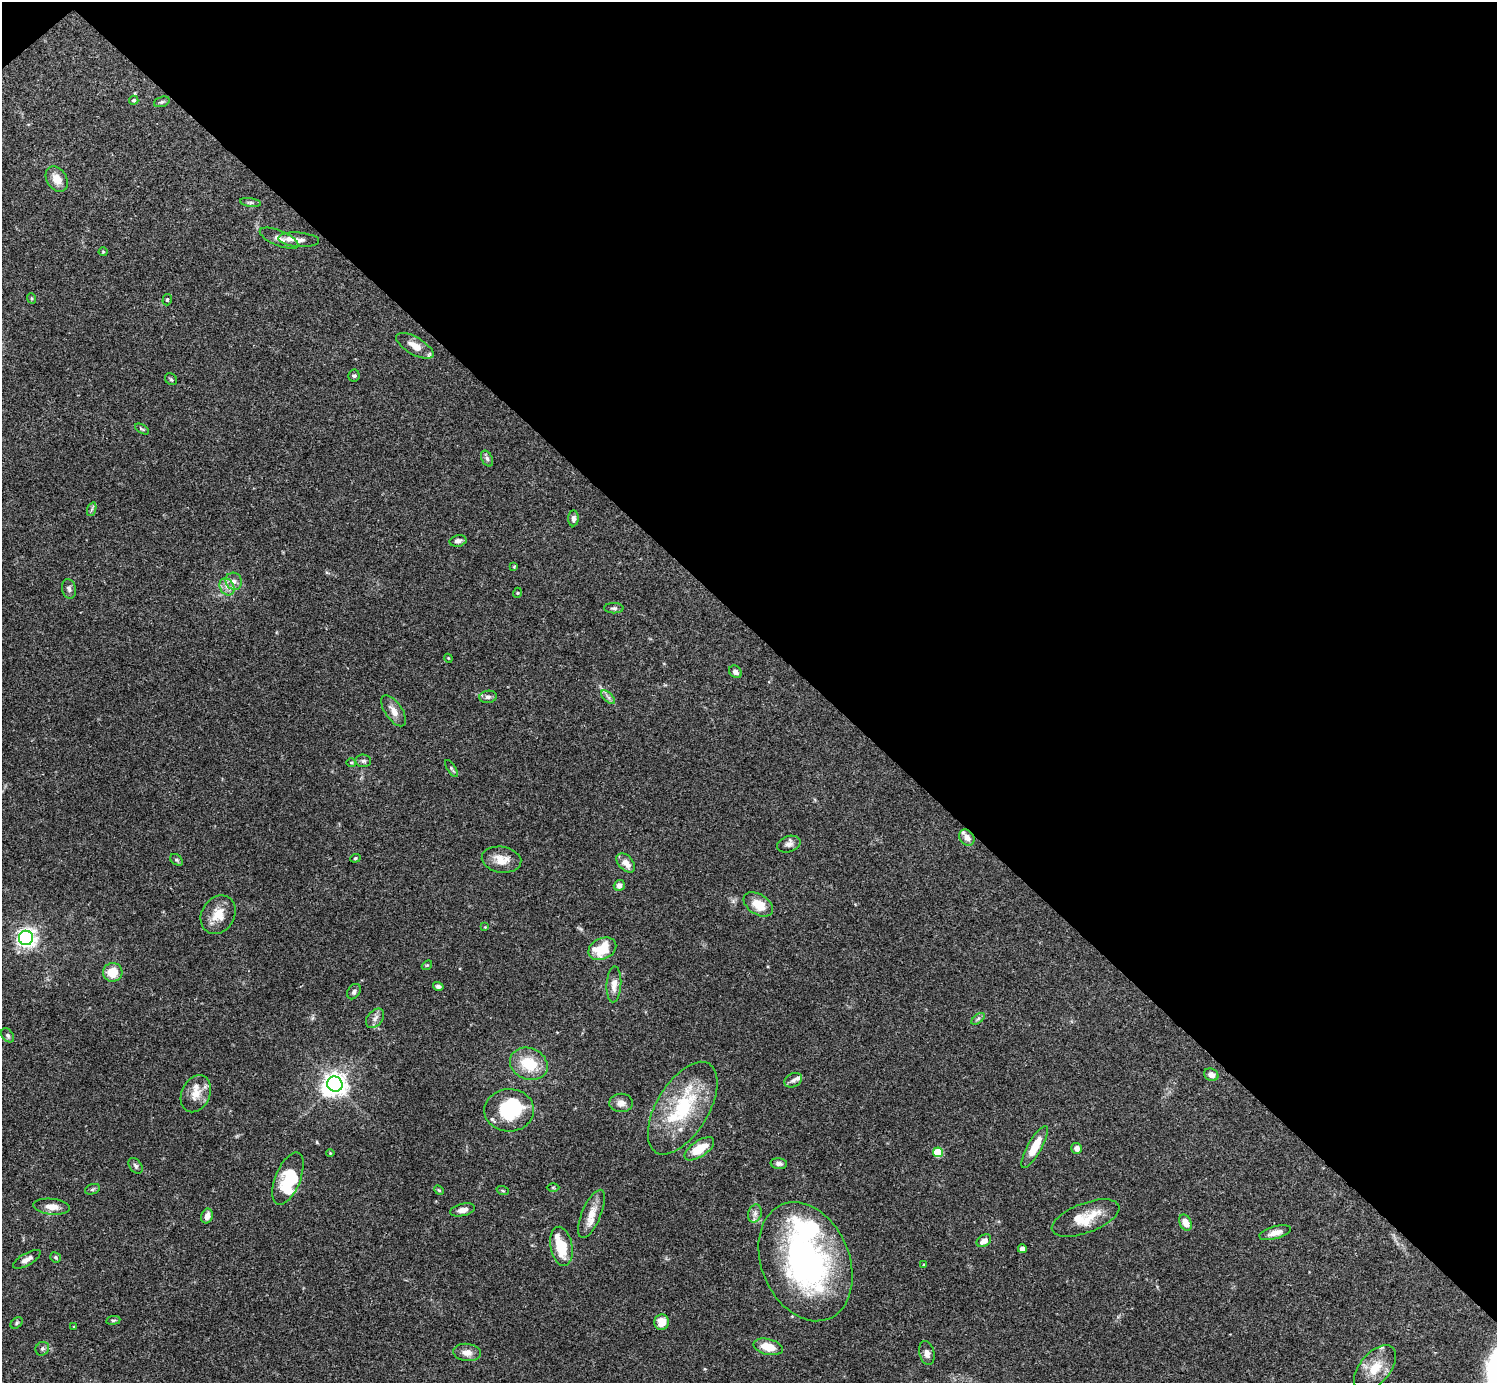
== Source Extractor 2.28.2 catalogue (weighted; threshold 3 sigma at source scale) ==
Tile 3 of 4 x 4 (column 3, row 1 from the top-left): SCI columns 2990-4484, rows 4302-5682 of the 5982 x 5981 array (HDU 1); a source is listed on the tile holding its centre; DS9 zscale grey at full resolution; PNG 1499 x 1385 px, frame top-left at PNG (2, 2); each listed source drawn as its Kron ellipse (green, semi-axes under 4 px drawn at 4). Shown black and unused: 46% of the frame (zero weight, under 3 of 4 exposures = <1% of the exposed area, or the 3 px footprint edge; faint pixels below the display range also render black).
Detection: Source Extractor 2.28.2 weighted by HDU 2 'WHT'; one run over the whole footprint, this tile lists its part. Background 0.0692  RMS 0.0032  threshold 0.0144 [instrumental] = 3 sigma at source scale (4.5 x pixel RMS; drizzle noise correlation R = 1.50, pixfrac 1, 0.05/0.05 arcsec/px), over >= 5 px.
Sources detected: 107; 4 inside a brighter object's white glare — neither listed nor drawn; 8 inside a brighter listed object's ellipse — not listed separately; the other 95 listed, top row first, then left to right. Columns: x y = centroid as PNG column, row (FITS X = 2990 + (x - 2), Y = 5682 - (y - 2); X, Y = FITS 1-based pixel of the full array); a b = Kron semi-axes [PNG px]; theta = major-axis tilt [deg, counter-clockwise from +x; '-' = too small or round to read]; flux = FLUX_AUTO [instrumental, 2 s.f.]
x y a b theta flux
134 100 4 4 - 0.58
162 102 8 5 19 0.59
57 179 14 10 -59 3.6
250 202 10 4 -9 0.71
279 238 20 7 -22 2
299 240 20 7 -5 1.8
103 252 4 4 - 0.29
31 298 5 3 - 0.28
167 300 6 4 74 0.42
415 346 21 8 -30 4
354 376 6 5 - 0.58
171 379 6 5 - 0.5
142 429 8 3 -32 0.41
487 459 8 5 -63 0.82
92 509 7 4 71 0.67
573 518 8 5 86 1.2
458 541 8 5 12 1.3
514 567 4 4 - 0.29
234 581 9 8 - 1.6
227 587 9 7 -61 1.7
69 589 10 7 -77 1
517 593 5 3 - 0.29
614 608 10 5 -1 0.73
448 658 4 3 - 0.26
735 672 7 5 -44 1.3
488 697 8 6 7 0.97
608 697 9 4 -45 0.82
394 711 18 8 -56 2.9
363 761 8 6 -5 0.83
351 762 5 3 - 0.35
451 768 10 4 -56 0.59
967 837 9 7 -51 2.2
789 844 12 8 17 1.5
355 858 5 4 - 0.48
176 860 7 5 -40 0.59
501 860 20 13 -9 4.5
626 863 11 7 -47 3.1
619 885 6 5 - 1.5
758 904 16 10 -33 5.6
218 915 20 16 58 5.5
485 927 4 4 - 0.27
26 938 7 7 - 120
602 949 15 10 26 9.4
427 965 5 4 - 0.34
113 972 10 9 - 6.1
614 984 18 7 87 2.7
438 986 5 4 - 0.97
354 992 8 6 56 0.93
375 1018 11 7 50 1.6
978 1019 8 4 37 0.64
8 1035 8 5 -51 0.75
529 1064 19 15 -23 10
1211 1075 7 6 - 1.9
793 1080 9 6 28 1.1
335 1084 8 7 - 200
196 1094 19 14 65 4.1
621 1103 12 9 -2 2
683 1108 52 26 59 24
509 1110 25 21 2 19
1035 1147 24 7 61 6.6
1077 1148 5 5 - 1.8
699 1149 17 8 34 6.8
938 1152 5 5 - 12
330 1153 4 4 - 0.27
779 1164 8 5 -6 0.92
136 1166 9 6 -52 0.78
288 1179 28 12 68 11
553 1187 6 4 -1 0.42
92 1189 8 5 20 0.61
439 1190 5 4 - 0.35
503 1191 6 4 -19 0.42
51 1207 18 8 -6 3.1
463 1210 13 6 13 1.9
755 1213 9 6 74 1.3
591 1214 26 9 67 4.5
207 1216 7 5 70 2.1
1086 1218 36 15 20 8.6
1185 1223 8 5 -63 3.1
1275 1233 16 6 15 2.2
984 1241 8 5 35 2.3
561 1246 20 11 -79 9.3
1022 1249 4 4 - 2.4
56 1257 5 5 - 0.51
27 1259 15 6 30 1.9
805 1262 62 44 -67 86
923 1265 4 2 - 0.2
113 1320 7 3 7 0.41
661 1322 8 7 - 4.2
17 1323 7 5 43 0.5
74 1327 3 3 - 0.26
768 1347 15 7 -14 5.5
42 1349 7 6 - 0.79
467 1352 14 8 -6 2.4
927 1353 12 7 -75 1.7
1375 1368 27 15 50 7.4
Overlapping masked pixels (flux is a lower limit): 1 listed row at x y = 967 837